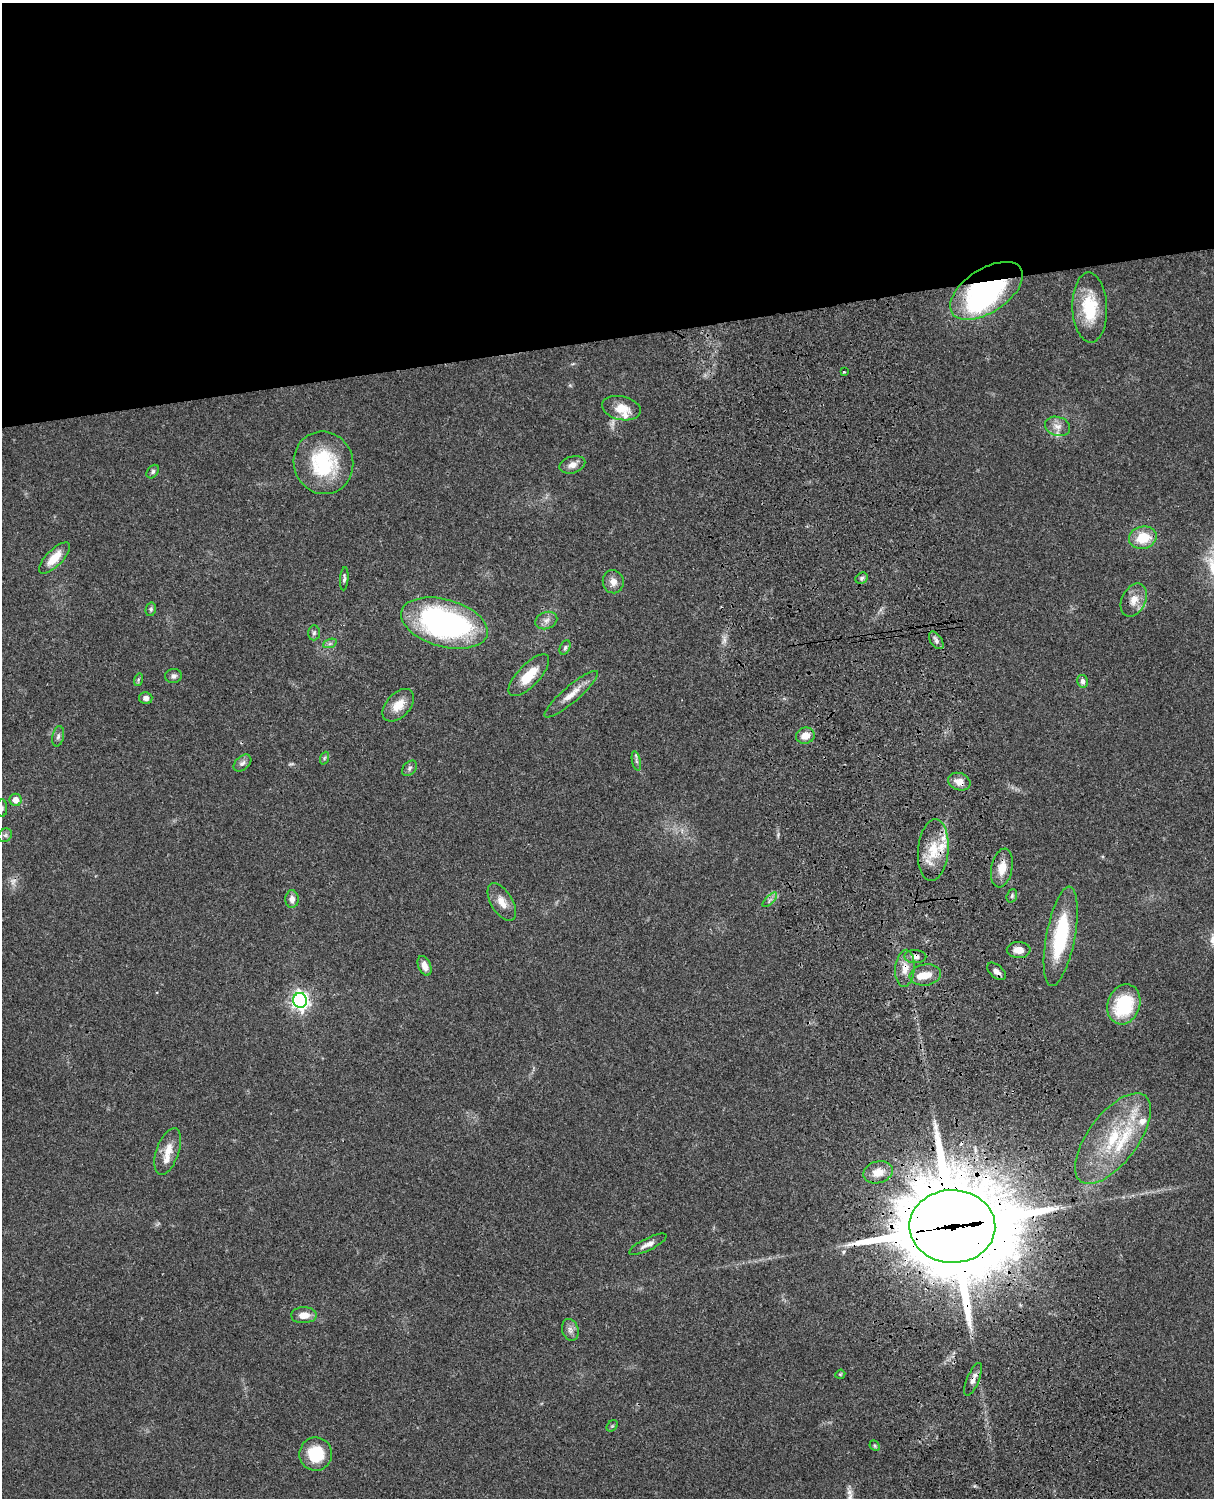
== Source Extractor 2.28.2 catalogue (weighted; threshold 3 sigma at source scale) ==
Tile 2 of 4 x 3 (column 2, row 1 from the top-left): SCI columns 1333-2544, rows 3267-4762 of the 5087 x 4925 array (HDU 1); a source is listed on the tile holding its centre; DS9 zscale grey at full resolution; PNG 1216 x 1500 px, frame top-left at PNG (2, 3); each listed source drawn as its Kron ellipse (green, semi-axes under 4 px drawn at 4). Shown black and unused: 23% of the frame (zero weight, under 3 of 4 exposures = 6% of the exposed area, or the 3 px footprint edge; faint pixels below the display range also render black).
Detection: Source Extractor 2.28.2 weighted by HDU 2 'WHT'; one run over the whole footprint, this tile lists its part. Background 0.0863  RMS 0.0061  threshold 0.0276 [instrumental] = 3 sigma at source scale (4.5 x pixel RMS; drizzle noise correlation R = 1.50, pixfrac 1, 0.05/0.05 arcsec/px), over >= 5 px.
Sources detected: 76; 2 too faint to see at this stretch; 1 inside a brighter object's white glare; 1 cosmic-ray / hot-pixel residue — neither listed nor drawn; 7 inside a brighter listed object's ellipse — not listed separately; the other 65 listed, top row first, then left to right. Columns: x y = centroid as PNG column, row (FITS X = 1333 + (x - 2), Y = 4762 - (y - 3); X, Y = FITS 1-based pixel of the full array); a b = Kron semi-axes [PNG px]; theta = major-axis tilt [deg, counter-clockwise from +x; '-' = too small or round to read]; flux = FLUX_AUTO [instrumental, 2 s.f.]
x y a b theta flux
986 291 41 22 33 120
1090 308 35 17 -88 27
844 372 3 3 - 0.75
621 408 20 11 -12 10
1057 426 13 9 -15 4.8
323 463 31 29 -72 43
572 465 13 8 17 3.9
153 472 7 5 52 1.3
1143 538 14 11 14 15
54 558 20 8 46 11
862 578 6 5 - 1.3
344 579 12 4 85 1.4
613 582 11 10 - 4.5
1134 600 17 12 64 7.2
151 609 7 5 77 1.2
546 620 11 8 22 3.3
444 623 44 23 -16 150
314 633 7 6 - 1.4
936 640 10 5 -57 2.2
330 643 7 4 20 1.2
565 648 7 5 64 1.3
529 675 27 11 46 15
173 676 8 7 - 2.1
138 680 6 4 73 0.96
1083 681 6 5 - 2.1
571 694 34 8 41 8.3
146 698 6 6 - 2.8
398 705 19 12 46 9.2
58 736 10 5 78 1.8
805 736 9 8 - 6.8
325 758 7 4 69 1
636 761 10 4 -77 1.6
242 763 10 7 42 2.4
409 768 9 6 43 1.6
959 782 11 8 -21 5.7
16 800 6 6 - 4.5
2 808 9 5 -89 1.4
5 835 7 6 - 1.6
933 850 31 15 85 18
1002 868 20 10 79 8.3
1012 896 7 5 71 1.1
292 899 8 7 - 3.3
770 900 9 3 45 1.4
502 902 21 10 -59 6.8
1061 936 50 14 79 45
1019 950 12 8 -2 6.5
915 957 11 6 -2 3.2
424 966 10 6 -69 4.4
905 968 19 9 85 6.8
997 971 11 6 -40 2.6
925 975 16 10 8 7.5
300 1000 7 7 - 240
1124 1004 20 16 70 37
1113 1138 54 25 53 47
168 1151 24 11 71 8.9
878 1172 15 10 16 7.1
952 1226 43 36 -1 10000
648 1244 20 6 26 3.8
304 1315 13 8 2 6.5
570 1330 11 8 -71 3
840 1374 5 4 - 0.62
973 1379 17 6 67 3.5
612 1426 6 5 - 0.85
875 1446 6 4 -47 0.86
316 1454 17 16 - 22
Overlapping masked pixels (flux is a lower limit): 6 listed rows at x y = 986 291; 959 782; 915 957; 905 968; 952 1226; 973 1379
Isophote crosses this tile's border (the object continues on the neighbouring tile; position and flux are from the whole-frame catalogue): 1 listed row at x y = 2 808